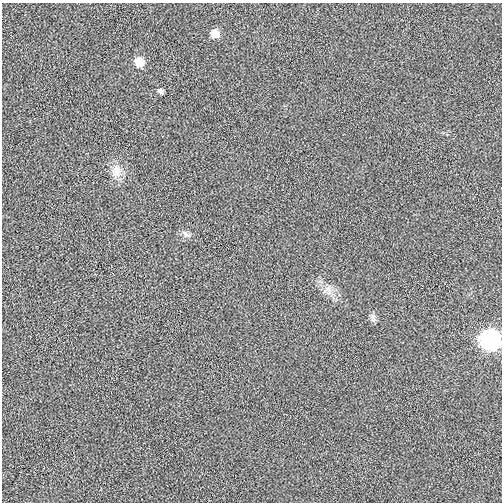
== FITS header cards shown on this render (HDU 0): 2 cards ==
NAXIS1  =                  500
NAXIS2  =                  500

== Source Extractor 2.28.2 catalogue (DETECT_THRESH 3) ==
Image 500 x 500 px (HDU 0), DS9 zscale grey, 1 PNG px = 1 image px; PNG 504 x 504 px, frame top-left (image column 1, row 500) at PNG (2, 3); no overlay
Background 0.0013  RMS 0.012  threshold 0.0358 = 3 sigma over >= 5 px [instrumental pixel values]
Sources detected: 8; all 8 listed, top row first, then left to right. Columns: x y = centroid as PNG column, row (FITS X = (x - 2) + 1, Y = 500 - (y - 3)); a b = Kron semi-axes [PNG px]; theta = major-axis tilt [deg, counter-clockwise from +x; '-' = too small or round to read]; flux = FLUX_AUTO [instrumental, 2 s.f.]
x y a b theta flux
215 34 8 7 - 9.3
139 62 9 8 - 13
160 91 6 5 - 2.1
116 171 18 15 73 10
186 234 12 7 -37 3.3
327 290 13 11 -39 7.3
373 319 10 6 85 2.6
490 340 10 10 - 270
At the frame edge (FLAGS 8, measured only in part): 1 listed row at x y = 490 340